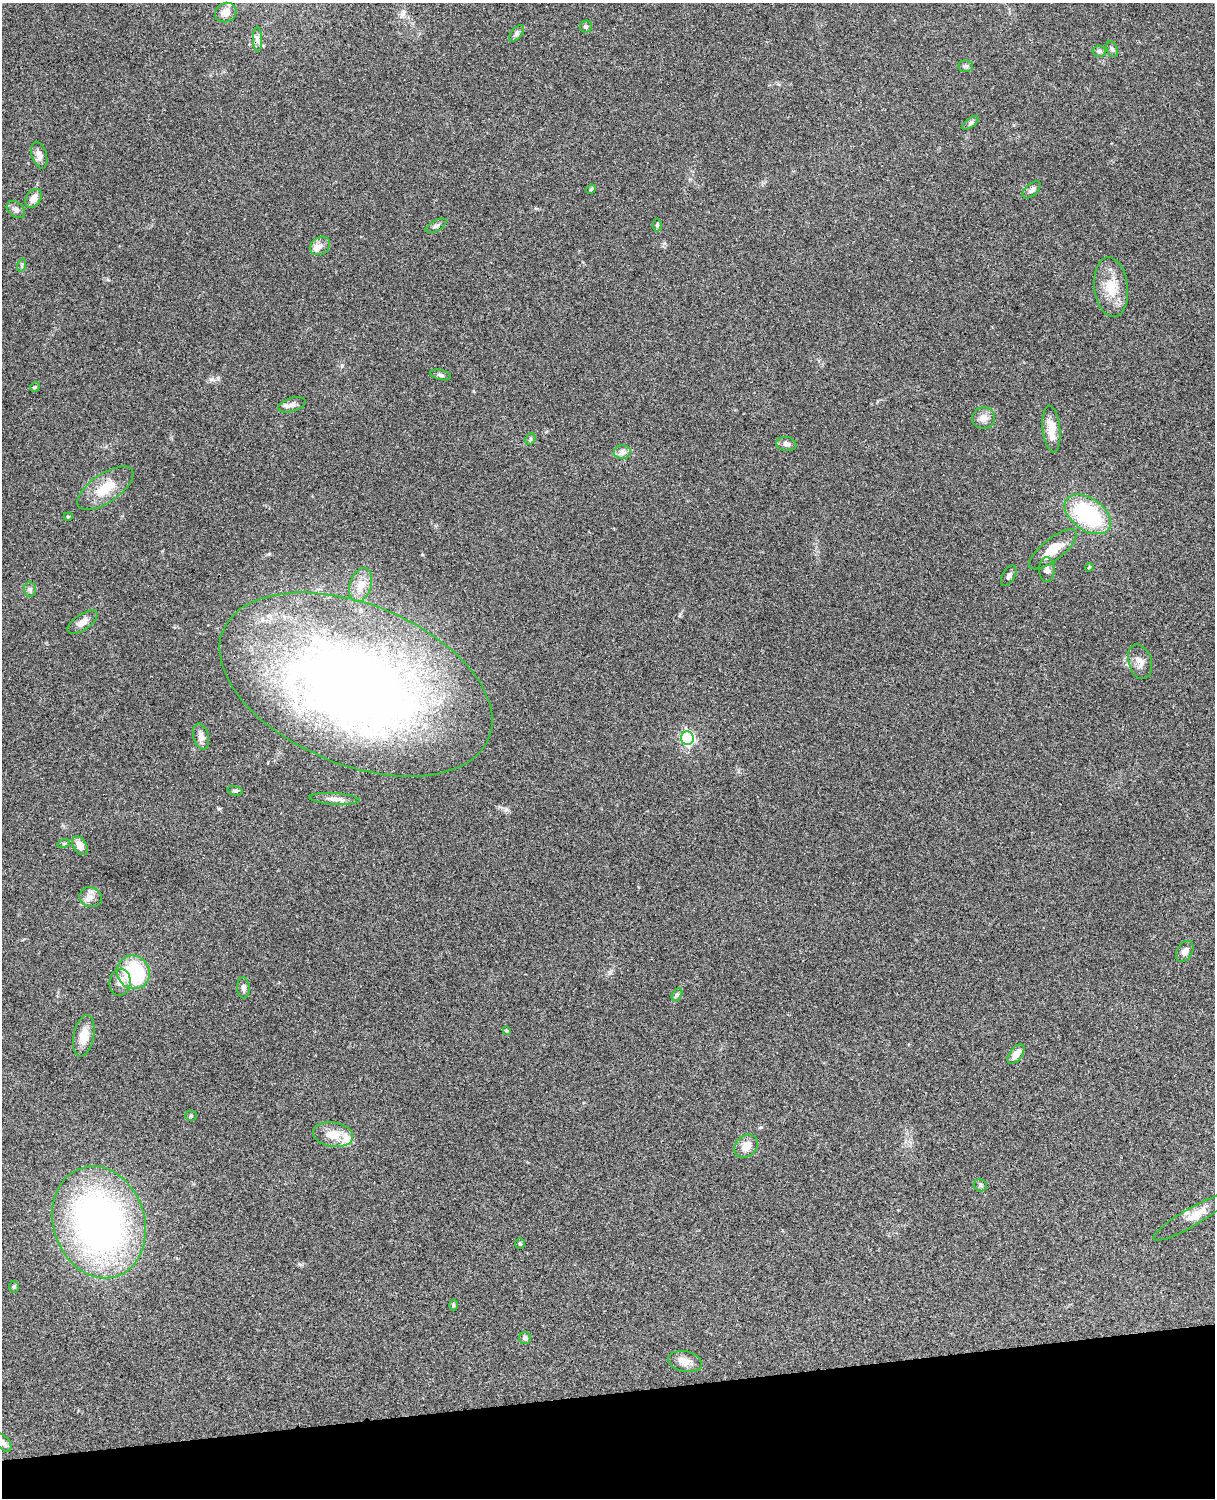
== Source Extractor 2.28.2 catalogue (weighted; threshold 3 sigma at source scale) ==
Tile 10 of 4 x 3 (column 2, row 3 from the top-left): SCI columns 1333-2545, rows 277-1772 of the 5089 x 4927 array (HDU 1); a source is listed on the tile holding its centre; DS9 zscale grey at full resolution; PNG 1217 x 1500 px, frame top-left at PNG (2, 3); each listed source drawn as its Kron ellipse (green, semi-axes under 4 px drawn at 4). Shown black and unused: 7% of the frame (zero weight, under 3 of 4 exposures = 6% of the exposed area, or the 3 px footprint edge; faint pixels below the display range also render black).
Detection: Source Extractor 2.28.2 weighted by HDU 2 'WHT'; one run over the whole footprint, this tile lists its part. Background 0.0965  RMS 0.0063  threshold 0.0282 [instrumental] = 3 sigma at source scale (4.5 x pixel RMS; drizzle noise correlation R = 1.50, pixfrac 1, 0.05/0.05 arcsec/px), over >= 5 px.
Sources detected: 69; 1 inside a brighter object's white glare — neither listed nor drawn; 3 inside a brighter listed object's ellipse — not listed separately; the other 65 listed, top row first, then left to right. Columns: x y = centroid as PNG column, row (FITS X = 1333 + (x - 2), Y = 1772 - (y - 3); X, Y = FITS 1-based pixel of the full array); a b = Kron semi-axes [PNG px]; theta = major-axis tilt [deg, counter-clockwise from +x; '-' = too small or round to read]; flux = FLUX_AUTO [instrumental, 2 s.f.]
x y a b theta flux
226 13 11 9 24 3.8
586 26 6 6 - 1.3
516 33 10 5 50 1.6
258 39 12 4 -89 2.4
1112 49 8 5 -66 1.5
1099 51 6 6 - 1.4
966 66 7 5 0 1.2
970 123 9 4 35 1.5
39 155 14 7 -73 3.9
591 189 5 4 - 0.76
1032 190 11 6 40 2.1
33 198 10 7 55 4.6
16 209 10 7 -40 2.6
657 225 6 4 88 1
436 226 11 5 29 1.8
320 246 11 8 36 3.1
22 265 6 4 72 0.92
1111 287 30 17 -83 15
441 375 10 5 -13 1.5
35 387 5 4 - 0.73
292 405 14 7 17 3.2
983 418 11 10 - 4.9
1051 429 23 8 -84 9.4
530 439 6 4 63 0.94
786 444 10 7 -7 2.3
622 452 8 7 - 2.6
105 488 32 14 34 16
1088 514 26 16 -35 56
68 517 4 4 - 0.65
1053 549 29 10 39 13
1089 567 4 3 - 0.8
1047 570 12 7 -89 3.5
1009 576 11 6 60 2
361 585 17 11 72 6.3
30 589 7 6 - 1.7
82 622 17 8 35 4.8
1140 662 18 11 -74 5
356 684 144 80 -22 680
201 736 13 7 -74 3.3
687 738 7 6 - 110
235 791 8 4 -13 1.1
334 799 25 5 -3 4.2
64 843 6 4 19 0.89
80 846 10 6 -58 5.2
91 897 11 10 - 3.9
1185 951 11 7 59 3.2
133 972 17 16 - 42
120 982 13 10 82 4.6
243 988 10 6 -87 2.8
677 995 7 5 61 1.2
506 1031 4 3 - 0.95
84 1036 21 10 79 8.9
1016 1054 11 6 53 5.1
191 1116 5 5 - 0.86
333 1135 20 12 -9 9.6
746 1146 13 10 44 6.9
980 1185 6 6 - 1.3
1191 1217 43 9 30 8.3
99 1222 57 45 -72 290
520 1244 5 4 - 0.8
14 1287 6 5 - 0.96
453 1305 6 4 -90 0.79
525 1338 6 6 - 1.7
685 1362 17 10 -12 5.2
3 1443 10 6 -48 2.4
Isophote crosses this tile's border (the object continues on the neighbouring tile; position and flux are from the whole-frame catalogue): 1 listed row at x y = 3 1443
Unlisted compact peaks at least as high as the median listed source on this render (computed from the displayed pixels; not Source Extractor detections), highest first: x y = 211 379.